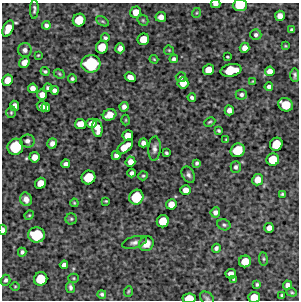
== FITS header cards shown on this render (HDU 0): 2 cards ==
NAXIS1  =                  297 /Length X axis
NAXIS2  =                  298 /Length Y axis

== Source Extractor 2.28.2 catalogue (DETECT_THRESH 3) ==
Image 297 x 298 px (HDU 0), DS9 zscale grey, 1 PNG px = 1 image px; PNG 301 x 302 px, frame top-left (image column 1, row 298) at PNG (2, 3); each listed source drawn as its Kron ellipse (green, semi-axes under 4 px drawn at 4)
Background 5530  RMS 200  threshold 610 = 3 sigma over >= 5 px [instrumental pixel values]
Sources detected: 123; all 123 listed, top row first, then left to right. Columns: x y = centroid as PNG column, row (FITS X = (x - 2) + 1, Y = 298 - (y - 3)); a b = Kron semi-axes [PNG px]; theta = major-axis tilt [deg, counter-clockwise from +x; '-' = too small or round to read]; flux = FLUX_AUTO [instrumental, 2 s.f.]
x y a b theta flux
215 4 5 3 - 53000
240 5 7 6 - 370000
34 9 10 3 88 33000
136 12 6 5 - 140000
196 13 5 3 - 13000
280 16 5 5 - 88000
161 17 5 5 - 87000
79 20 6 6 - 290000
143 20 6 5 - 20000
102 21 7 4 -30 21000
46 25 4 4 - 40000
8 28 8 5 66 180000
292 30 4 4 - 31000
256 35 5 5 - 34000
105 38 4 3 - 26000
143 39 6 5 - 210000
285 46 3 3 - 13000
102 47 6 6 - 250000
120 48 5 4 - 74000
244 48 5 4 - 85000
25 50 7 7 - 54000
169 50 5 4 - 14000
38 55 4 3 - 13000
227 57 3 3 - 15000
154 59 4 3 - 13000
174 59 4 4 - 35000
24 62 6 4 51 100000
91 64 9 9 - 810000
208 70 5 5 - 150000
231 70 10 6 10 430000
45 71 4 3 - 23000
270 71 5 4 - 91000
59 74 6 4 -24 18000
295 75 7 4 -88 31000
130 77 6 4 -29 85000
181 77 5 5 - 28000
72 79 4 4 - 26000
7 80 6 5 - 140000
253 81 4 4 - 13000
183 83 5 5 - 150000
269 87 4 4 - 43000
33 88 5 4 - 80000
48 88 4 4 - 35000
54 90 4 4 - 53000
42 95 5 5 - 100000
241 95 5 5 - 34000
192 97 4 3 - 33000
286 105 8 6 -28 320000
14 106 5 4 - 80000
42 106 5 4 - 67000
124 107 5 4 - 55000
46 108 4 4 - 52000
229 110 5 4 - 72000
11 112 6 4 71 19000
110 115 7 5 25 150000
126 120 5 3 - 12000
210 122 6 3 26 19000
92 123 5 4 - 73000
80 124 5 5 - 150000
97 128 9 5 -83 140000
219 131 4 3 - 19000
128 136 5 5 - 140000
226 140 3 2 - 11000
27 141 7 6 - 49000
52 143 5 4 - 68000
143 143 4 4 - 57000
276 144 7 6 - 310000
15 147 8 7 - 610000
125 147 10 5 40 210000
154 149 12 6 86 57000
238 150 7 6 - 390000
166 153 3 3 - 22000
116 155 4 4 - 56000
34 157 5 5 - 110000
273 160 6 6 - 290000
130 162 5 5 - 93000
197 163 4 3 - 27000
66 164 4 4 - 50000
236 167 6 5 - 34000
132 173 4 4 - 38000
188 175 9 6 -61 41000
143 176 5 4 - 18000
88 177 7 6 - 370000
258 180 6 5 - 150000
40 183 6 5 - 140000
186 190 5 5 - 96000
282 194 3 3 - 19000
136 197 7 7 - 470000
26 199 7 5 -70 82000
106 201 3 2 - 13000
74 203 4 3 - 13000
171 204 5 5 - 130000
215 212 5 5 - 54000
29 215 5 4 - 15000
71 219 5 5 - 22000
163 221 6 6 - 260000
224 225 7 5 -24 26000
269 228 5 5 - 81000
3 230 5 3 - 52000
36 235 8 7 - 560000
134 242 12 6 15 51000
146 244 8 7 - 130000
216 248 4 4 - 34000
22 252 4 4 - 31000
263 259 7 3 -82 18000
245 261 6 5 - 210000
64 265 4 4 - 52000
231 274 5 5 - 89000
74 278 5 4 - 15000
41 279 7 6 - 370000
233 279 3 3 - 15000
5 280 5 4 - 29000
257 284 4 3 - 21000
288 285 4 4 - 71000
15 286 5 3 - 12000
70 287 6 4 -82 31000
128 291 5 3 - 16000
292 292 5 4 - 17000
102 294 4 4 - 28000
282 295 3 3 - 17000
254 297 6 5 - 230000
189 298 6 5 - 250000
207 298 8 5 -37 28000
At the frame edge (FLAGS 8, measured only in part): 6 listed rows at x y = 215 4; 240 5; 3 230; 254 297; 189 298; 207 298